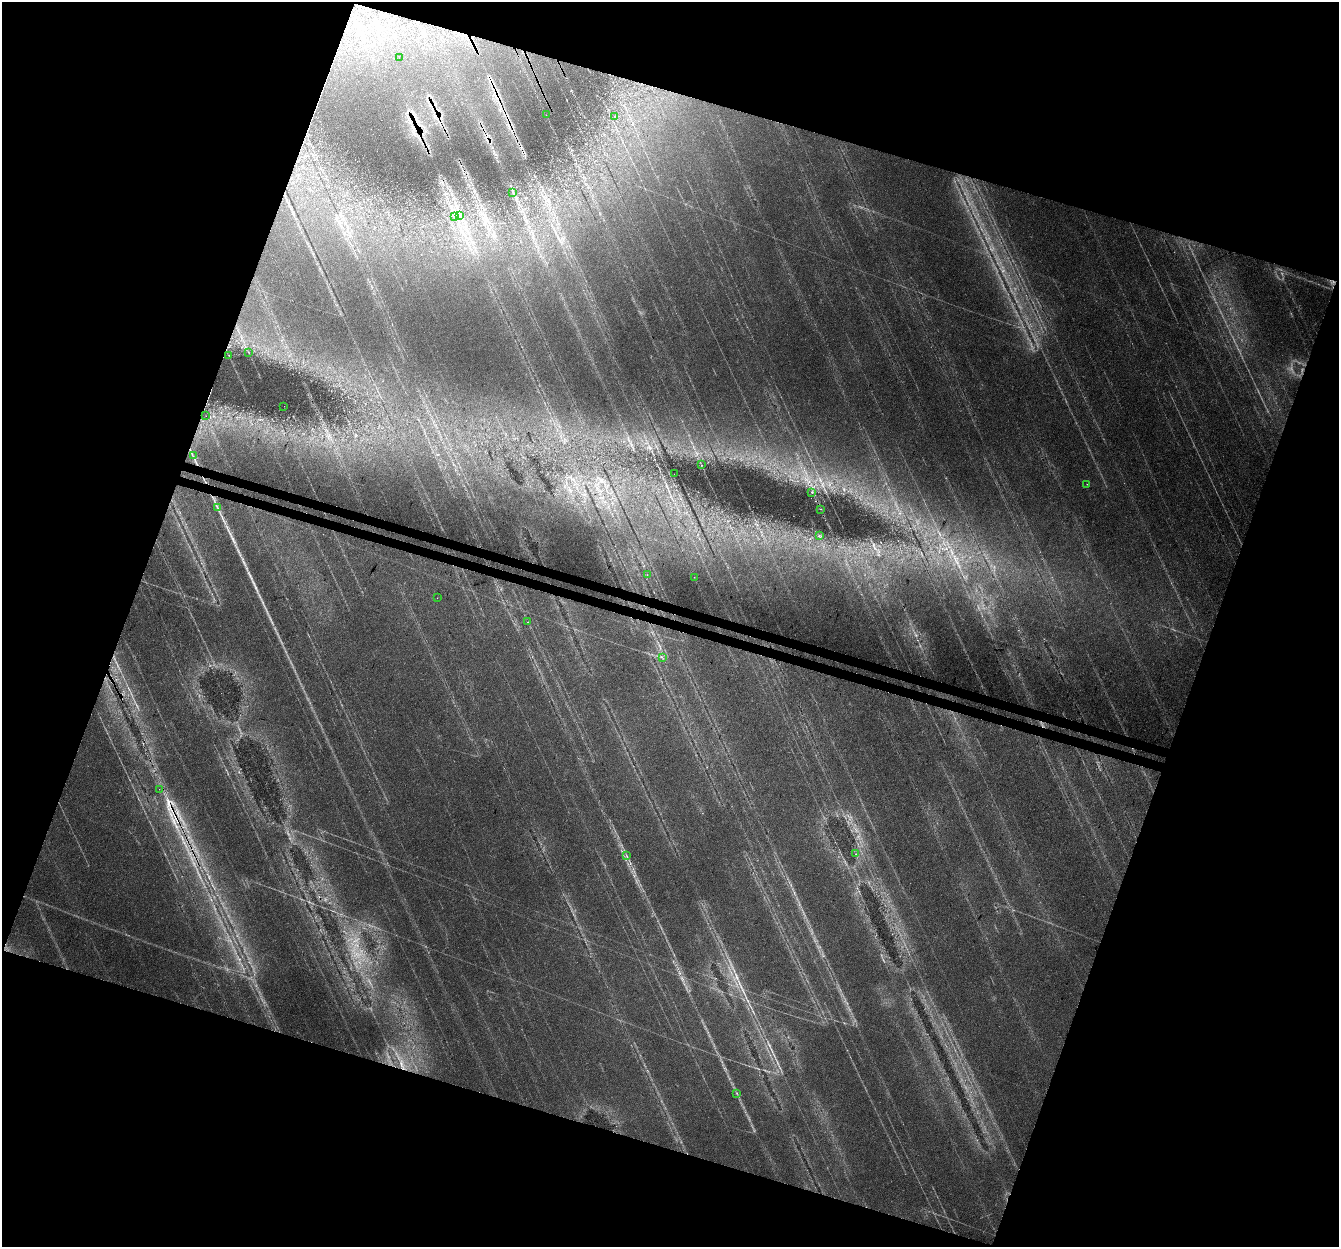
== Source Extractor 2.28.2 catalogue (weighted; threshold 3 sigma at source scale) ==
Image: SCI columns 24-5368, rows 272-5250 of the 5397 x 5587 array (HDU 1 of 3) = the unmasked area's bounding box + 8 px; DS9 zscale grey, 4 x 4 block average (1 PNG px = mean of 4 x 4 image px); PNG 1341 x 1249 px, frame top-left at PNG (2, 2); each listed source drawn as its Kron ellipse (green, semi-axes under 4 px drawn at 4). Shown black and unused: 39% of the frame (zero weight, under 3 of 4 exposures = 5% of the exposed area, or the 3 px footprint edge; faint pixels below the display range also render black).
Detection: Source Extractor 2.28.2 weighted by HDU 2 'WHT'. Background 0.0675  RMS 0.005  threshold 0.0227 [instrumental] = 3 sigma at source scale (4.5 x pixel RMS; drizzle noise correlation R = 1.50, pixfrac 1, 0.0396/0.0396 arcsec/px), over >= 5 px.
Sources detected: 31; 2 too faint to see at this stretch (4 x 4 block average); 2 cosmic-ray / hot-pixel residue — neither listed nor drawn; the other 27 listed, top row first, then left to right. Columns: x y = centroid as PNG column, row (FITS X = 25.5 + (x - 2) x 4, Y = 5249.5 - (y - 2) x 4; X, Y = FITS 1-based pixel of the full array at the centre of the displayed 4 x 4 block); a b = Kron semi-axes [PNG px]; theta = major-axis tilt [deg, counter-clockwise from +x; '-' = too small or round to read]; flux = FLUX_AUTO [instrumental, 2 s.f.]
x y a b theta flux
399 57 2 2 - 0.51
546 115 2 2 - 0.9
615 116 2 2 - 1.1
513 193 2 2 - 1.4
454 216 3 2 - 0.91
460 216 2 2 - 0.93
249 353 2 2 - 0.95
229 355 2 2 - 0.83
284 406 2 2 - 0.38
206 416 2 2 - 0.52
193 456 2 2 - 1.2
701 465 2 2 - 1.4
674 474 2 2 - 0.47
1087 484 2 2 - 0.97
812 492 3 2 - 1.6
217 507 4 2 - 2.6
821 509 2 2 - 0.58
819 536 2 2 - 1.1
647 575 2 2 - 0.74
694 577 2 2 - 1.2
437 598 2 2 - 0.75
528 622 2 2 - 0.92
662 657 2 2 - 1.3
159 789 2 2 - 0.59
855 854 2 2 - 0.96
626 856 2 2 - 1.2
737 1093 2 2 - 1.3
Diffuse or blended objects may show on this block-average render without a row.